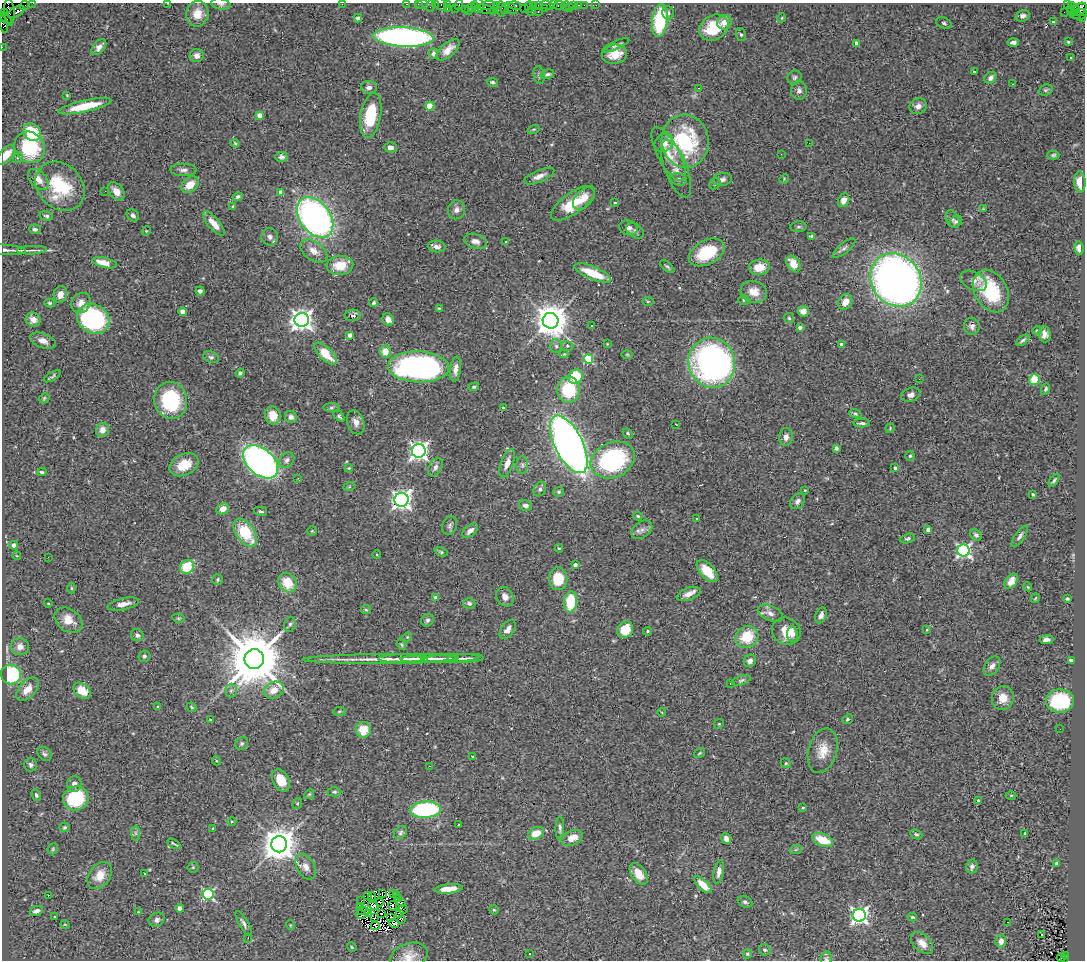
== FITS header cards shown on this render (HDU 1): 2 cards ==
NAXIS1  =                 1083
NAXIS2  =                  958

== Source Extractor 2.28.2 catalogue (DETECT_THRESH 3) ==
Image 1083 x 958 px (HDU 1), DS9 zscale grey, 1 PNG px = 1 image px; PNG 1087 x 962 px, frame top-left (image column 1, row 958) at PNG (2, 3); each listed source drawn as its Kron ellipse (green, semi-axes under 4 px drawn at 4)
Background 1.41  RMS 0.061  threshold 0.183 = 3 sigma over >= 5 px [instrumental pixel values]
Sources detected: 445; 8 with non-positive FLUX_AUTO (blend fragments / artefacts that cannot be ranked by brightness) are neither listed nor drawn; the other 437 listed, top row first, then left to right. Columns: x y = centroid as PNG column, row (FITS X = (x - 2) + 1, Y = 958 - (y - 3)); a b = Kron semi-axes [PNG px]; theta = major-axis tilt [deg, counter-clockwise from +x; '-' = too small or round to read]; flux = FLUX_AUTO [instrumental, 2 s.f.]
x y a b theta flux
33 3 2 2 - 22
167 3 3 2 - 5.7
221 4 9 5 -9 9.6
342 4 2 2 - 43
407 4 3 2 - 49
418 4 2 2 - 48
422 4 6 3 2 98
435 4 3 3 - 62
441 4 7 5 -47 150
447 5 4 3 - 72
459 5 5 2 - 71
478 5 7 6 - 140
496 5 4 2 - 160
515 5 6 3 -11 220
533 5 3 2 - 75
538 5 3 2 - 76
547 5 7 4 -18 240
554 5 2 2 - 64
559 5 5 3 - 110
574 5 3 3 - 140
578 5 3 2 - 30
584 5 2 2 - 46
596 5 2 2 - 10
1067 5 3 2 - 300
1071 5 3 3 - 23
24 6 5 2 - 53
430 6 6 2 72 170
474 6 3 2 - 54
487 6 8 3 13 220
565 6 5 2 - 30
529 7 6 3 -87 96
569 7 2 2 - 19
471 8 3 2 - 33
505 8 5 3 - 140
511 8 7 3 -47 180
524 8 2 2 - 67
544 8 3 2 - 73
447 9 3 3 - 85
455 9 3 3 - 140
465 9 2 2 - 33
485 9 9 4 -13 300
501 9 8 3 -85 460
1076 9 4 3 - 400
1079 9 8 5 37 620
1070 10 2 2 - 18
468 11 2 2 - 23
493 11 2 2 - 64
9 12 13 5 -87 470
16 12 9 5 30 550
532 12 4 3 - 240
538 12 3 2 - 150
1064 12 2 2 - 15
5 13 3 2 - 44
668 13 6 5 - 9.7
197 14 13 11 81 59
1080 14 7 5 8 390
1075 15 6 3 -16 95
1023 16 7 5 16 13
5 18 7 2 -39 180
358 18 4 4 - 11
781 18 4 3 - 3.2
1083 19 4 3 - 160
660 21 16 8 83 250
724 22 7 7 - 39
1053 22 4 3 - 12
944 23 8 5 -21 9.2
4 24 8 4 -78 350
714 27 15 12 31 160
741 35 6 5 - 7.1
404 37 30 9 -3 1600
1013 42 5 3 - 13
1068 42 4 3 - 3.7
856 43 4 4 - 26
616 45 14 3 24 12
2 47 2 2 - 22
99 47 9 5 50 20
448 50 14 6 41 38
433 54 5 5 - 15
614 54 13 9 11 62
197 56 7 6 - 21
1071 58 2 2 - 3.9
975 71 3 3 - 6.6
547 74 7 4 15 9.9
539 75 9 5 -81 10
794 77 7 6 - 9.9
990 78 6 5 - 16
492 82 5 4 - 7
1012 84 3 2 - 4
369 87 8 6 -2 18
699 88 3 2 - 16
1046 90 7 5 21 7.7
799 91 9 8 - 17
67 95 4 2 - 3.2
85 106 27 5 13 120
430 106 4 4 - 140
918 106 9 7 27 22
260 115 4 4 - 44
371 115 22 10 80 180
534 129 6 3 19 4.3
32 132 9 8 - 190
685 141 26 23 -83 370
235 143 4 3 - 5.1
664 143 10 8 42 43
809 143 2 2 - 6.4
30 147 16 14 -53 260
390 147 6 5 - 20
668 154 30 11 -62 63
781 154 3 2 - 6
6 155 12 6 50 52
1053 155 6 4 2 6.3
281 157 6 5 - 13
18 158 5 4 - 6.8
676 169 30 11 -69 57
184 170 13 6 -1 18
539 176 16 6 22 27
38 179 12 8 -47 35
679 179 8 6 -12 13
722 179 9 6 11 16
784 179 5 4 - 4.3
1080 182 10 5 -88 61
715 184 6 5 - 6.2
190 185 9 7 39 62
60 186 27 22 -45 240
105 191 2 2 - 31
116 191 10 7 -51 37
281 192 4 3 - 28
238 197 5 4 - 10
584 198 13 8 45 38
844 200 7 5 65 32
573 203 26 10 36 120
615 203 4 3 - 3.4
232 207 4 3 - 3.9
983 209 4 3 - 3.3
457 210 9 8 - 20
133 215 7 5 -41 12
46 216 7 4 -14 8.3
315 217 22 15 -53 1600
952 219 9 6 -65 11
956 222 7 5 37 8.4
214 224 15 5 -49 46
798 227 8 5 6 8.2
628 228 9 7 -19 20
35 229 6 5 - 11
146 231 5 4 - 3.6
635 231 10 6 -34 13
812 236 4 3 - 9.7
270 237 8 8 - 18
475 241 12 7 -14 24
505 241 3 3 - 12
437 247 9 5 -9 18
844 248 14 5 38 14
1079 248 7 4 -80 23
6 250 19 5 -4 18
32 250 15 2 3 11
314 251 15 9 -34 38
707 252 19 12 27 180
105 263 13 5 -13 65
793 264 9 6 -58 57
340 265 13 9 5 87
667 267 8 3 -39 7.4
759 267 10 8 7 70
593 273 19 6 -23 110
896 280 28 24 -53 2700
973 281 14 8 -28 37
200 291 4 4 - 9.4
991 291 22 16 -61 230
754 292 13 11 -16 56
60 294 8 6 79 32
744 300 5 5 - 7.4
648 301 6 3 1 4.8
845 302 8 6 56 39
50 303 5 4 - 6
81 303 11 9 50 37
374 303 4 4 - 7.7
439 308 4 3 - 5.9
803 311 6 5 - 23
183 312 4 4 - 50
353 315 8 5 4 19
789 318 5 5 - 6.1
93 319 17 14 -30 700
388 319 6 5 - 19
33 320 8 6 -28 25
302 320 7 7 - 2700
551 321 8 8 - 8100
592 326 3 2 - 4.5
972 326 8 7 - 17
800 328 4 3 - 14
1037 330 5 3 - 3.9
1044 334 8 6 -85 22
350 335 4 4 - 26
1023 340 7 3 37 8.5
43 341 13 7 -21 27
607 344 3 2 - 2.6
842 345 4 3 - 35
556 346 7 6 - 11
567 346 6 5 - 7.2
385 351 6 5 - 49
326 354 14 6 -44 99
564 354 4 4 - 4.1
627 354 6 4 -1 4.3
211 357 8 5 -17 10
588 359 5 4 - 230
712 363 25 23 -73 1300
419 367 30 15 -2 1200
456 369 12 5 82 26
240 373 5 3 - 8.1
52 376 9 3 30 7.1
575 376 7 7 - 110
919 379 2 2 - 2.7
1034 379 5 5 - 98
474 387 5 3 - 5.6
1045 389 6 4 65 6.7
569 390 13 11 86 200
911 395 10 6 20 20
44 398 6 4 47 5.2
171 400 19 16 -79 300
331 408 8 4 1 7.9
503 408 3 3 - 8.9
855 414 6 4 -19 5.8
273 416 9 8 - 61
339 416 6 4 -44 9.6
291 417 6 6 - 15
356 422 12 8 -72 25
862 423 8 3 2 10
676 424 3 2 - 2.5
890 428 5 4 - 4.3
102 430 7 6 - 32
628 433 6 4 -48 6.2
786 437 9 6 83 20
569 444 31 14 -63 3400
836 448 4 4 - 9.4
419 451 7 6 - 1900
910 456 5 4 - 6.4
287 460 8 6 48 16
613 460 23 17 25 600
261 462 20 13 -41 1600
507 463 15 6 70 35
184 465 15 10 26 89
522 465 9 5 -90 11
435 467 10 6 61 17
349 468 4 3 - 3.5
895 468 4 3 - 11
42 472 5 3 - 7
298 478 3 2 - 3.1
1054 480 7 3 53 7.4
349 487 6 4 19 4.8
540 489 8 5 63 11
805 490 4 3 - 3.2
559 492 5 5 - 6
1033 494 4 3 - 4.4
402 500 7 7 - 2200
797 501 9 6 49 15
525 505 7 5 -14 16
223 509 6 5 - 38
261 511 7 4 -12 7.8
638 516 5 3 - 4.8
697 518 3 2 - 7.4
450 526 9 7 69 13
928 529 4 4 - 15
642 530 11 8 36 21
312 531 5 5 - 4.9
470 531 9 5 41 23
245 533 16 9 -54 170
976 535 6 5 - 11
1020 536 12 4 54 12
907 539 7 4 17 7.3
14 545 4 4 - 15
559 548 4 3 - 4.6
963 551 6 6 - 970
441 552 7 4 -23 6
377 555 4 3 - 3
17 556 4 3 - 2.9
48 557 3 2 - 3.7
575 565 3 3 - 10
187 567 7 6 - 130
707 571 13 7 -48 81
558 579 11 9 -86 120
218 580 5 5 - 7.1
1011 581 8 5 56 35
287 582 10 8 -54 82
1028 587 4 3 - 3.8
72 588 5 3 - 4.2
689 594 12 6 20 29
505 597 10 8 -62 25
436 598 4 3 - 25
1035 598 5 3 - 3.6
1067 599 3 3 - 5.6
570 602 10 6 84 170
48 603 4 3 - 3.2
469 603 6 5 - 10
123 604 16 5 13 31
366 610 5 4 - 5.5
770 613 13 7 -23 24
821 615 8 5 69 15
178 618 6 4 -11 6.1
68 620 15 11 -37 56
427 620 6 6 - 9.4
290 624 7 5 74 9.2
508 630 11 6 55 25
625 630 9 7 50 99
927 630 4 3 - 3.6
647 631 4 4 - 5.2
786 631 15 13 -32 76
792 634 7 5 -84 15
137 635 6 5 - 12
407 637 5 4 - 4.8
747 637 12 10 33 120
1046 640 7 4 8 16
401 645 6 4 -57 4.9
20 647 9 8 - 25
144 656 6 5 - 11
450 658 29 3 3 28
466 658 18 3 2 22
254 659 10 10 - 35000
381 659 78 4 1 87
401 659 23 3 0 23
415 659 13 2 0 11
430 659 29 4 1 33
1071 660 4 3 - 9.3
750 661 6 5 - 20
992 666 11 7 56 19
11 675 10 9 - 310
741 680 10 4 19 8.8
731 684 3 2 - 4.6
28 689 14 8 48 43
274 690 10 8 26 46
82 691 10 7 -40 68
231 691 7 6 - 11
1003 698 12 11 - 52
1060 701 14 11 1 260
158 707 4 4 - 4
192 707 5 3 - 5.6
339 711 6 4 3 5.4
662 713 4 3 - 2.8
848 719 5 4 - 8
210 720 3 3 - 5.9
719 724 5 4 - 4.5
1060 729 2 2 - 4
363 730 7 7 - 77
242 744 7 5 45 8.2
823 751 23 14 75 70
699 753 6 4 36 5.3
44 754 8 6 -46 10
472 757 3 2 - 3.2
217 761 4 3 - 3.4
786 763 5 4 - 5.6
31 765 6 6 - 11
429 766 3 2 - 7.2
281 780 12 8 -62 74
74 784 8 7 - 18
334 792 7 4 2 7.1
309 794 5 4 - 5.2
36 795 6 4 -64 8.1
1011 795 5 3 - 4.3
76 798 13 12 - 240
978 800 4 3 - 10
297 803 6 4 68 5.7
803 808 4 3 - 4.3
426 810 15 8 4 510
232 821 4 3 - 4
459 825 3 2 - 2.6
64 827 5 4 - 5.8
213 828 3 2 - 2.7
560 828 11 4 88 11
135 833 7 4 -89 8.6
400 833 7 5 48 8.8
536 833 8 6 27 63
916 834 6 4 -24 7.2
1025 834 3 2 - 5
572 838 11 7 25 49
726 839 5 4 - 18
822 840 11 6 -21 94
174 844 7 2 -30 5.5
279 844 8 8 - 8400
53 849 6 5 - 5.8
796 849 6 3 19 5.1
1057 864 4 3 - 16
972 866 7 5 77 13
193 867 5 5 - 5.5
306 867 13 9 -60 32
719 872 12 5 80 19
145 874 3 2 - 6.2
639 874 12 7 -56 46
100 875 15 10 53 56
703 885 11 5 -44 53
449 889 14 4 5 42
208 894 5 5 - 470
382 894 4 2 - 3.5
393 894 2 2 - 6.3
368 895 3 2 - 6.9
48 896 3 2 - 29
396 896 2 2 - 4.1
372 897 6 2 83 0.47
398 899 4 2 - 6.3
361 901 3 2 - 3.4
380 902 4 2 - 3.8
745 902 7 5 -26 9.6
402 903 2 2 - 4.3
373 905 5 3 - 8
360 906 3 2 - 4.3
393 906 5 3 - 7
180 908 4 4 - 17
403 909 5 2 - 8.1
494 910 5 4 - 4.1
36 911 7 4 19 16
363 911 6 2 -12 1.8
139 912 4 3 - 4.2
369 913 3 2 - 8.2
382 913 4 2 - 4.3
400 913 3 2 - 0.66
361 914 5 2 - 2.8
859 915 6 6 - 1500
55 917 3 3 - 6
375 917 3 2 - 3.7
391 917 2 2 - 1.2
912 917 5 3 - 5.3
157 920 8 7 - 16
401 920 3 2 - 4
1008 922 2 2 - 29
244 923 14 4 -60 14
394 923 5 2 - 4.6
65 925 4 3 - 2.8
290 925 5 3 - 3.1
375 926 4 2 - 1.9
1042 934 3 3 - 81
248 938 3 3 - 5.6
1001 941 6 5 - 22
922 943 13 8 -44 38
352 947 5 4 - 4.4
765 950 6 5 - 7.7
529 954 3 2 - 2.9
747 954 5 4 - 6
1065 955 3 2 - 220
409 956 19 12 18 52
1061 958 4 3 - 130
826 959 7 5 78 8.1
1064 959 3 3 - 110
At the frame edge (FLAGS 8, measured only in part): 15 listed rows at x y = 33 3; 167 3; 221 4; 342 4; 407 4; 418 4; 422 4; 435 4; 430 6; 1083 19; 4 24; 2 47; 6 155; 409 956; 826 959
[8 non-positive-flux detections neither listed nor drawn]